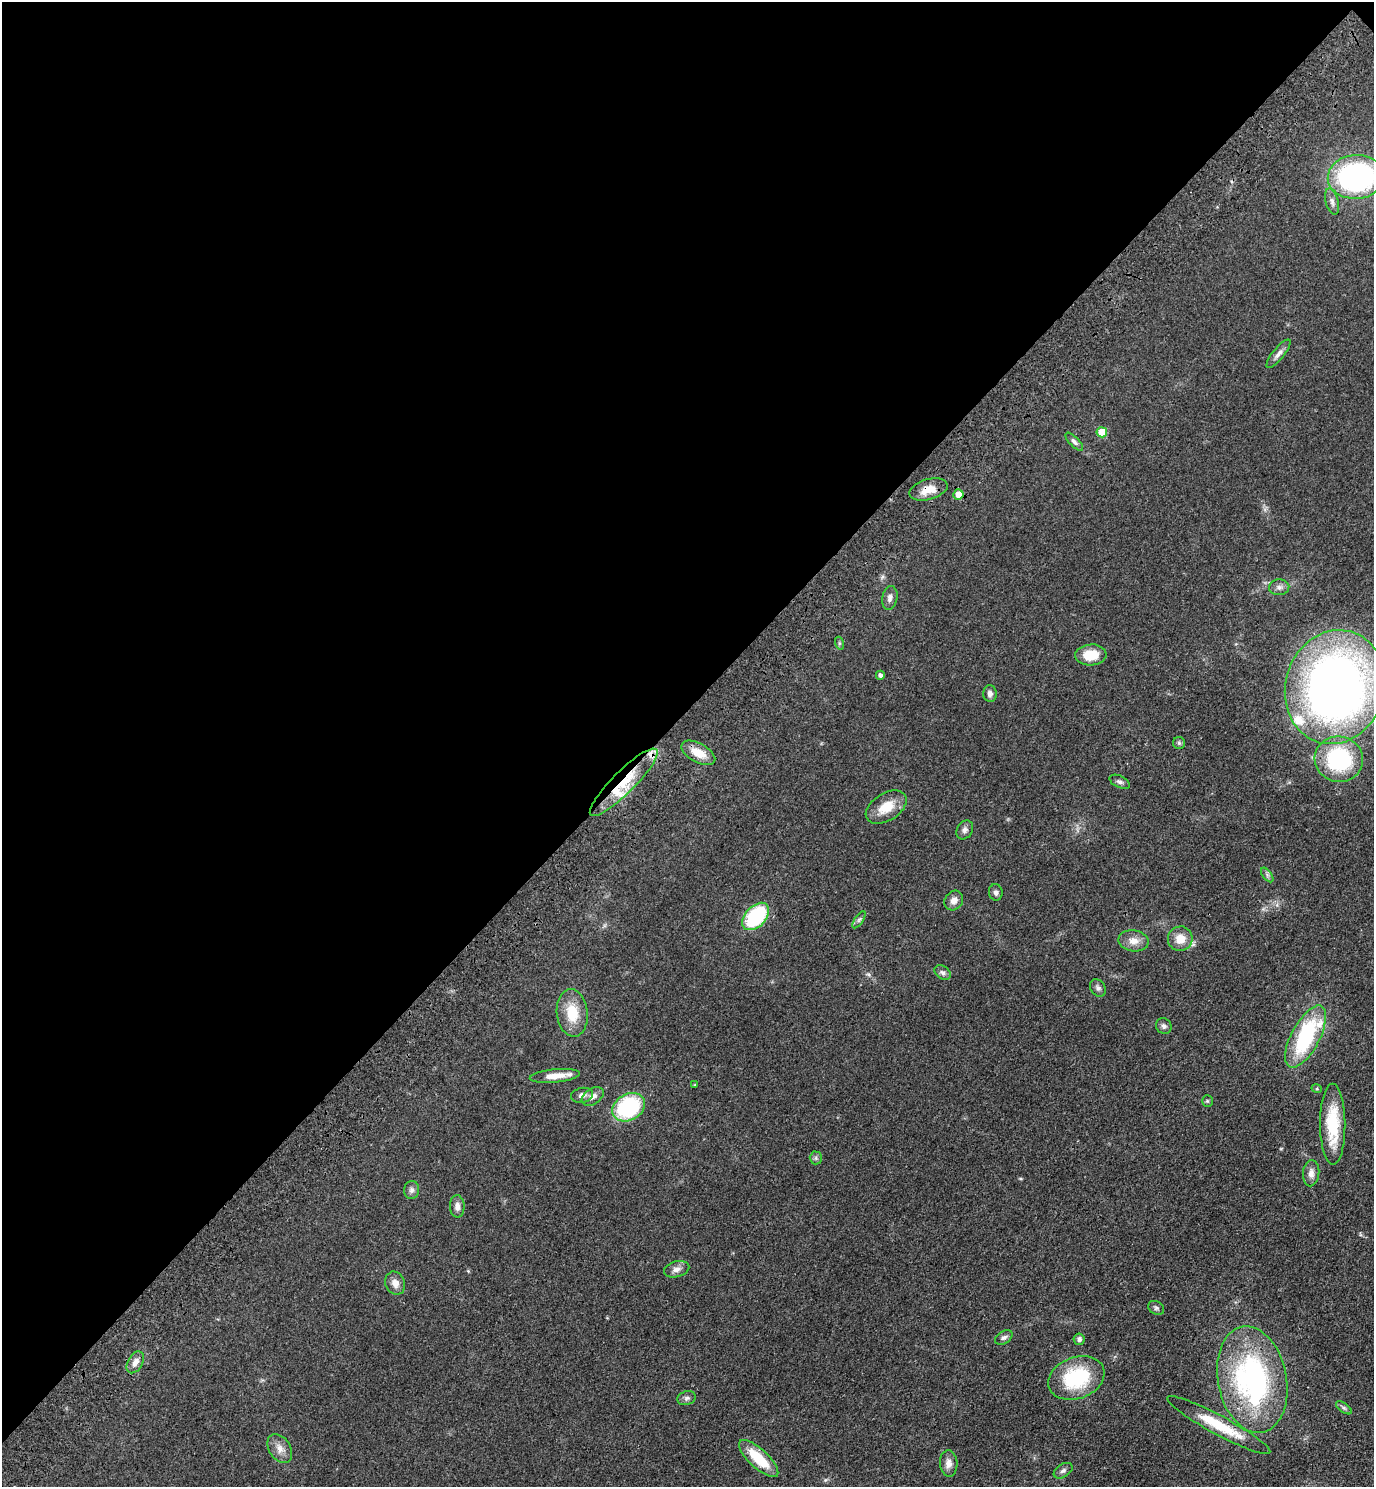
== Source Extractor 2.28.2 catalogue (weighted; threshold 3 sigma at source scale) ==
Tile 2 of 4 x 4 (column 2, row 1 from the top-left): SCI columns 1754-3125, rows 4543-6027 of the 6111 x 6115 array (HDU 1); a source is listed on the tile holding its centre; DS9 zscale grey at full resolution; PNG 1376 x 1489 px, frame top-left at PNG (2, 2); each listed source drawn as its Kron ellipse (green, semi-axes under 4 px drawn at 4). Shown black and unused: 48% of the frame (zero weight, under 3 of 4 exposures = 6% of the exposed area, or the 3 px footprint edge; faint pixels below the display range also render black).
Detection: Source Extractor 2.28.2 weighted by HDU 2 'WHT'; one run over the whole footprint, this tile lists its part. Background 0.0752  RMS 0.0062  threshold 0.0277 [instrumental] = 3 sigma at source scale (4.5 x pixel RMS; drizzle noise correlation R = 1.50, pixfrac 1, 0.05/0.05 arcsec/px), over >= 5 px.
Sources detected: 63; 3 inside a brighter listed object's ellipse — not listed separately; the other 60 listed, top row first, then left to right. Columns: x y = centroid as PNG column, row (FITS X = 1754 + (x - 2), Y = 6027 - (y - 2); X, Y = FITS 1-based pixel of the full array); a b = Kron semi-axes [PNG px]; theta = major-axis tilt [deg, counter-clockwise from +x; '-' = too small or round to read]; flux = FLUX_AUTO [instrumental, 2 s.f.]
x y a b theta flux
1356 177 28 22 3 130
1332 202 13 6 -75 2.6
1278 354 17 5 51 2.9
1102 432 5 5 - 15
1074 442 11 5 -46 1.8
928 489 20 10 16 9.5
958 494 5 5 - 7
1279 587 10 8 4 2.5
890 598 12 7 79 2.7
839 643 6 4 -72 0.93
1091 655 15 10 4 13
880 675 4 4 - 1.9
1335 687 57 49 74 470
990 694 8 6 -88 2.4
1179 743 6 6 - 1.2
698 753 18 9 -29 10
1339 759 24 22 -11 54
624 782 46 11 45 24
1120 782 11 6 -25 1.8
886 807 22 13 32 12
965 830 10 7 59 2.2
1267 875 8 4 -54 1.5
996 892 8 7 - 1.9
954 900 10 8 53 3.9
756 916 16 10 47 53
859 920 10 4 56 1.3
1180 939 12 12 - 8.5
1133 941 15 10 -10 5.9
943 973 9 6 -33 2
1098 988 9 7 -53 2.1
572 1013 24 15 -83 17
1164 1026 8 7 - 1.9
1306 1036 34 14 62 62
555 1076 25 6 6 8.9
695 1085 3 3 - 0.61
1317 1089 5 3 - 0.67
582 1095 11 7 12 3.1
593 1096 12 8 33 3.5
1207 1101 5 5 - 0.83
629 1107 17 13 30 58
1333 1124 40 12 -90 27
816 1158 6 6 - 1.3
1311 1173 13 8 86 3.8
412 1190 9 7 89 2.2
457 1206 11 7 -88 3.2
677 1269 13 8 15 3.3
395 1283 12 9 -66 4.5
1156 1308 8 6 -33 1.5
1004 1337 9 6 32 1.9
1079 1339 6 5 - 1.9
135 1362 12 7 61 3.9
1076 1378 29 20 21 44
1252 1379 54 34 -79 130
687 1398 9 7 18 1.9
1344 1408 9 4 -35 1.5
1219 1425 58 9 -28 24
280 1449 16 10 -56 5.3
759 1458 25 9 -43 20
949 1463 13 8 -86 4.2
1063 1471 10 6 32 2
Overlapping masked pixels (flux is a lower limit): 2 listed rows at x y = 928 489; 624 782
Isophote crosses this tile's border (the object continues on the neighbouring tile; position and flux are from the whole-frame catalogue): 2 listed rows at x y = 1356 177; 1335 687